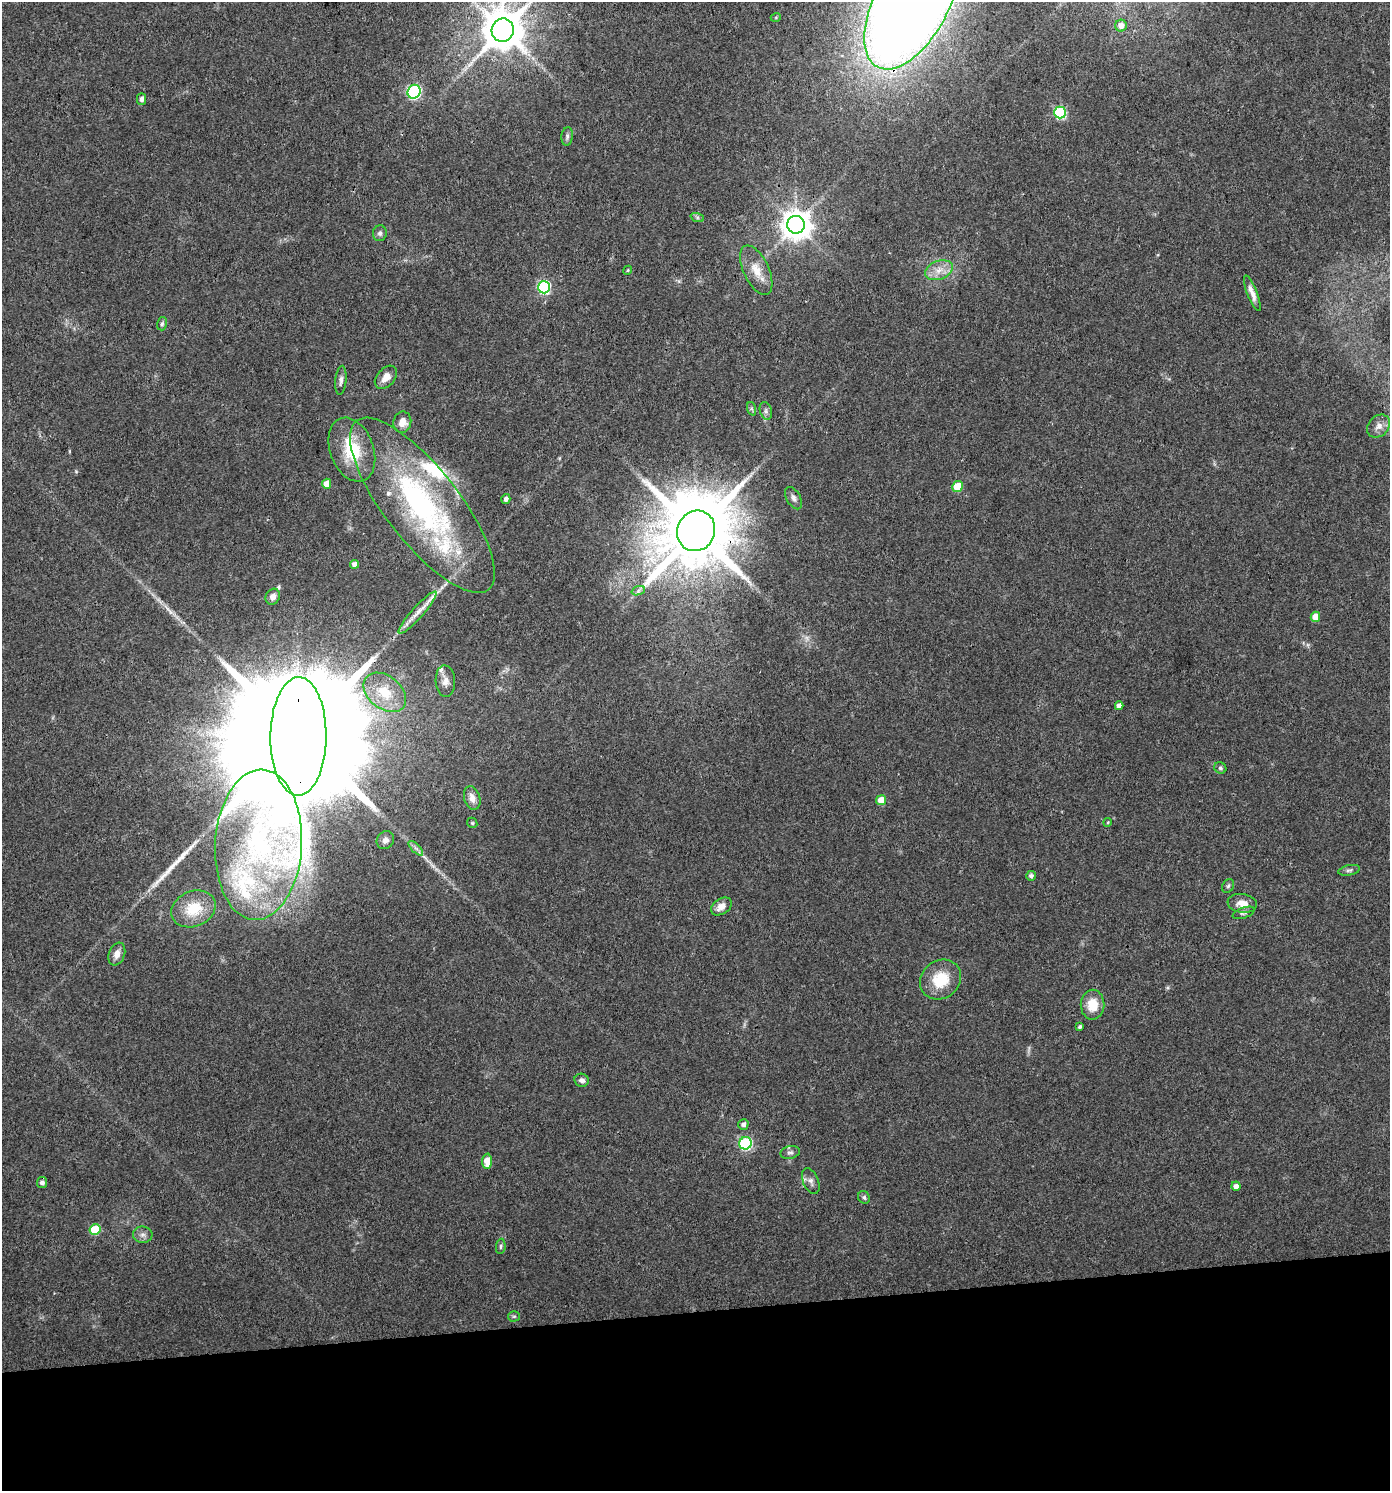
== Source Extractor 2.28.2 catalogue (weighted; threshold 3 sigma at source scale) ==
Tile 8 of 3 x 3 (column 2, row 3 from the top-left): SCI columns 1393-2780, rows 1-1489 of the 4213 x 4467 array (HDU 1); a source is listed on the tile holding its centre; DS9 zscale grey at full resolution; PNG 1392 x 1493 px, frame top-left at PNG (2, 2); each listed source drawn as its Kron ellipse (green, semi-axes under 4 px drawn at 4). Shown black and unused: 12% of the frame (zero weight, under 3 of 4 exposures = <1% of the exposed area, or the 3 px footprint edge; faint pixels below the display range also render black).
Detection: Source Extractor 2.28.2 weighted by HDU 2 'WHT'; one run over the whole footprint, this tile lists its part. Background 0.0407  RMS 0.0042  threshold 0.0189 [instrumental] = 3 sigma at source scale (4.5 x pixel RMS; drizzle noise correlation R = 1.50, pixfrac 1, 0.0396/0.0396 arcsec/px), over >= 5 px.
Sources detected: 81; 2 too faint to see at this stretch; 2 long thin detections or spike segments (spike, bleed or trail) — neither listed nor drawn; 6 inside a brighter listed object's ellipse — not listed separately; the other 71 listed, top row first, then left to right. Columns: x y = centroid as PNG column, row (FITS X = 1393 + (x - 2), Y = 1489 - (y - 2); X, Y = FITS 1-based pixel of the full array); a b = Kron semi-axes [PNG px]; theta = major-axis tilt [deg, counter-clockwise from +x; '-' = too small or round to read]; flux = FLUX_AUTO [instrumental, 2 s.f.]
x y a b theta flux
912 2 73 37 62 1100
776 17 5 3 - 0.34
1121 26 6 6 - 3.6
503 30 12 11 - 1600
414 92 7 6 - 83
142 99 5 4 - 1.6
1060 113 6 6 - 43
567 136 9 5 83 1.1
697 217 7 4 -19 0.81
796 225 9 9 - 640
380 233 8 7 - 1.3
628 270 5 3 - 0.41
756 270 27 12 -65 7.5
939 270 14 9 22 4.6
544 287 6 6 - 60
1252 293 19 5 -69 2.9
162 324 7 5 73 0.85
386 377 13 9 48 3.8
341 380 14 5 85 1.6
752 409 7 4 -71 0.76
766 411 9 6 -73 1.2
402 422 10 9 - 4.4
1379 426 13 10 46 2.8
352 450 33 21 -69 19
327 484 5 4 - 4.4
958 486 5 5 - 13
794 498 12 7 -60 1.8
506 499 5 4 - 1.4
422 505 107 37 -52 100
696 531 20 18 65 5000
354 564 4 4 - 2.4
638 591 7 4 19 0.97
273 597 8 7 - 2.5
418 613 27 6 48 4.5
1315 617 5 4 - 5.2
445 681 16 10 -86 2.8
385 692 24 16 -39 13
1119 706 4 4 - 2.2
298 736 59 28 89 37000
1220 768 6 5 - 0.79
472 798 12 8 -73 3.1
881 800 5 5 - 6.3
1108 822 4 3 - 0.41
472 823 5 4 - 0.58
385 840 9 8 - 2.2
259 845 75 43 87 93
416 848 9 3 -45 1.2
1349 870 11 5 11 1.1
1031 876 5 5 - 1.2
1228 886 7 5 61 0.85
1242 903 15 9 -7 4.3
721 906 11 7 33 3.4
193 909 23 17 23 14
1244 913 11 5 20 1
117 954 12 8 69 3.2
940 980 21 19 38 14
1093 1005 15 12 88 8.2
1080 1027 4 3 - 0.71
582 1080 7 6 - 1.7
743 1124 5 5 - 1.4
745 1143 6 6 - 55
790 1152 9 6 13 1.2
487 1161 7 5 88 7.1
811 1181 13 7 -67 2.2
42 1183 5 5 - 1.4
1236 1186 4 4 - 2.4
864 1197 6 5 - 0.93
95 1229 5 5 - 16
143 1235 10 8 -5 1.8
501 1246 7 4 84 0.81
514 1316 6 5 - 0.65
Overlapping masked pixels (flux is a lower limit): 3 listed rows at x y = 912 2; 696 531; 298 736
Isophote crosses this tile's border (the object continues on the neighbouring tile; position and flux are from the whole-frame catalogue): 2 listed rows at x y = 912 2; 503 30